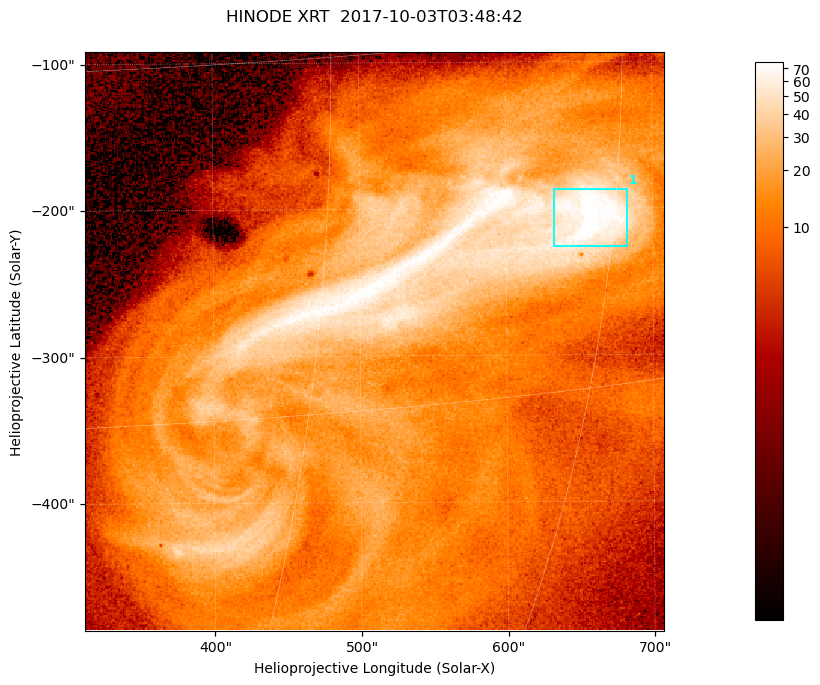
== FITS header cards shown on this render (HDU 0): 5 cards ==
TELESCOP= 'HINODE  '           /
INSTRUME= 'XRT     '           /
DATE_OBS= '2017-10-03T03:48:42.973' /
CTYPE1  = 'Solar-X '           /
CTYPE2  = 'Solar-Y '           /

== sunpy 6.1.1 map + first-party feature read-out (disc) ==
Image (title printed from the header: HINODE XRT  2017-10-03T03:48:42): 384 x 384 px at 1.03 arcsec/px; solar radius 958 arcsec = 932 px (partial field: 5.4% of the solar disc is inside the frame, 100% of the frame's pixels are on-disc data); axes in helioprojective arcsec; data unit not stated in the header (colour bar unlabelled)
Orientation: roll -0.357 deg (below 1 deg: not rotated)
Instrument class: DISC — disc imager (sunpy class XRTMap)
Bright regions (active regions / flare kernels): reference = the on-disc median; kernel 3 px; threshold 5 sigma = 48.7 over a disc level ~11.8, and >= 1.15x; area >= 147 px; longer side >= 5 px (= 5.1 arcsec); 1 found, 1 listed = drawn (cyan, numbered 1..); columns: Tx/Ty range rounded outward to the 5 arcsec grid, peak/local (2 s.f.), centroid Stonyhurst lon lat
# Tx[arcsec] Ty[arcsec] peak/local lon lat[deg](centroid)
1 630..685 -230..-185 7.7 +44 -8